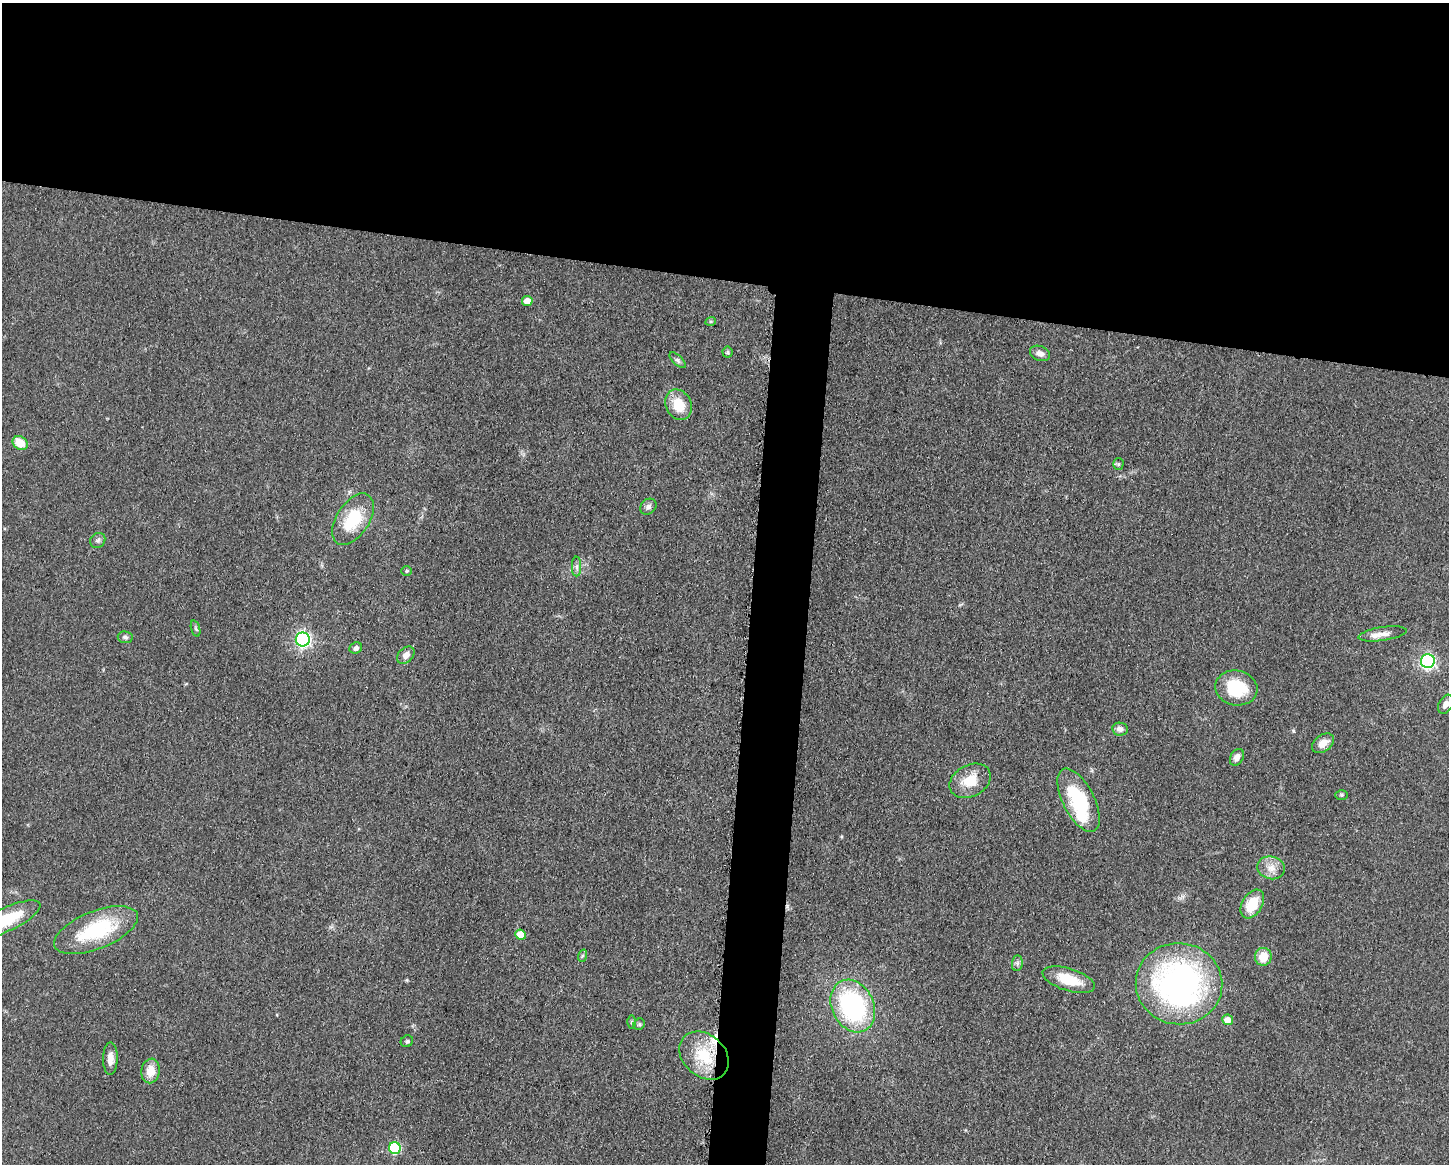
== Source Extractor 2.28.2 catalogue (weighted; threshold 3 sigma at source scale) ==
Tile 2 of 3 x 4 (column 2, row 1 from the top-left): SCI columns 1678-3124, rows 3492-4653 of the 4682 x 4654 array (HDU 1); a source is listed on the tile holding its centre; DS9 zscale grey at full resolution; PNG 1451 x 1166 px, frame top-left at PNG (2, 3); each listed source drawn as its Kron ellipse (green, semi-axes under 4 px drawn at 4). Shown black and unused: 27% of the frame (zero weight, under 3 of 5 exposures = <1% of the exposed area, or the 3 px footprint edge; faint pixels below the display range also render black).
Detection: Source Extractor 2.28.2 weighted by HDU 2 'WHT'; one run over the whole footprint, this tile lists its part. Background 0.0607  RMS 0.0056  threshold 0.0251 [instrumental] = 3 sigma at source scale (4.5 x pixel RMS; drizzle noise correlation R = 1.50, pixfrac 1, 0.05/0.05 arcsec/px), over >= 5 px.
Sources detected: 49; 1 inside a brighter object's white glare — neither listed nor drawn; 1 inside a brighter listed object's ellipse — not listed separately; the other 47 listed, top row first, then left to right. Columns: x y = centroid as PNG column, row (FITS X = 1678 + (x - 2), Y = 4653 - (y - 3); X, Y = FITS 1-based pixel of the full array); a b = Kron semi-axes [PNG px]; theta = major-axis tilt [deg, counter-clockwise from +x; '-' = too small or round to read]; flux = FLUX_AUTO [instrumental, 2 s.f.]
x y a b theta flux
527 301 5 5 - 7.2
711 321 5 3 - 0.67
727 352 5 5 - 0.78
1040 353 10 7 -20 3.1
678 360 10 4 -42 1.3
678 405 16 12 -63 13
20 443 8 6 -35 11
1118 464 5 5 - 0.88
648 507 9 7 43 2.2
353 519 29 16 57 25
98 540 8 7 - 1.6
577 566 10 4 90 1.8
406 571 5 5 - 0.72
196 629 8 3 -71 0.89
1382 634 24 7 9 5.2
125 637 7 6 - 1.5
303 639 7 7 - 140
356 648 6 5 - 2
406 655 10 7 45 3.7
1428 661 7 7 - 120
1236 688 21 17 -12 25
1446 704 10 6 60 3.3
1120 729 8 6 -10 2.7
1323 743 12 8 36 5.4
1237 757 9 6 58 3
970 781 22 15 28 13
1342 795 6 5 - 0.9
1079 800 35 15 -63 36
1271 868 14 11 -14 5.9
1252 904 15 10 59 15
4 920 40 12 25 28
96 930 44 19 22 42
521 935 5 5 - 8.7
582 956 6 4 71 0.8
1263 957 9 8 - 9.4
1017 963 8 5 83 1.5
1069 980 27 11 -17 17
1179 984 43 40 -5 170
853 1006 27 21 -64 79
1228 1020 5 5 - 5.8
632 1022 6 4 89 0.83
639 1024 6 5 - 0.89
407 1041 6 5 - 1.2
704 1056 27 21 -41 24
110 1058 16 7 89 4
151 1071 12 9 80 7.3
395 1148 6 6 - 40
Isophote crosses this tile's border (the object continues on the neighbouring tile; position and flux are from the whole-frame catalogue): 2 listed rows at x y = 1446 704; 4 920